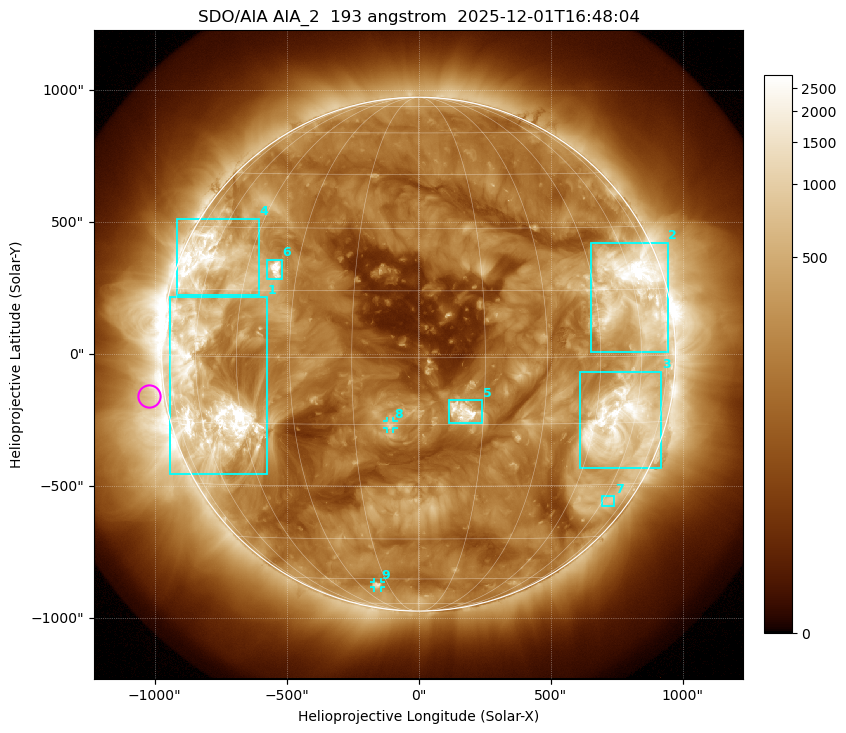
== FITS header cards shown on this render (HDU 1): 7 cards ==
TELESCOP= 'SDO/AIA '           / For AIA: SDO/AIA
INSTRUME= 'AIA_2   '           / For AIA: AIA_ATA1, AIA_ATA2, AIA_ATA3 or AIA_AT
WAVELNTH=                  193 / [angstrom] Wavelength
WAVEUNIT= 'angstrom'           / Wavelength unit: angstrom
DATE-OBS= '2025-12-01T16:48:04.843' / [ISO] Date when observation started; ISO 8
CTYPE1  = 'HPLN-TAN'           / CTYPE1: HPLN
CTYPE2  = 'HPLT-TAN'           / CTYPE2: HPLT

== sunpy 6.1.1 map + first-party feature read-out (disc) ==
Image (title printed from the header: SDO/AIA AIA_2  193 angstrom  2025-12-01T16:48:04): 1024 x 1024 px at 2.4 arcsec/px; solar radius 973 arcsec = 406 px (full disc in frame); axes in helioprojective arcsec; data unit not stated in the header (colour bar unlabelled)
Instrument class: DISC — disc imager (sunpy class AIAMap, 193 A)
Bright regions (active regions / flare kernels): reference = the median radial profile (limb darkening/brightening removed); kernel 9 px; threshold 5 sigma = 515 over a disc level ~192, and >= 1.15x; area >= 12 px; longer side >= 10 px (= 24 arcsec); searched inside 0.97 R_sun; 9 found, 9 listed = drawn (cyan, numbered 1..; 2 of them under ~33 arcsec drawn as corner ticks so the feature stays visible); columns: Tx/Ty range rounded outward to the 5 arcsec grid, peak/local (2 s.f.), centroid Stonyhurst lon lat
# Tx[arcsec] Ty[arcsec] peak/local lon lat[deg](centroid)
1 -945..-575 -455..215 21 -57 -8
2 650..945 5..425 20 +58 +14
3 610..920 -430..-65 13 +54 -15
4 -915..-605 225..515 10 -60 +21
5 115..240 -260..-175 17 +10 -12
6 -575..-515 280..360 16 -36 +20
7 690..745 -575..-535 3.5 +63 -34
8 -120..-95 -280..-255 6.3 -7 -15
9 -170..-145 -885..-865 5.1 -21 -63
Off-limb structures (1.02-1.3 R_sun): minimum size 162 px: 3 found; the strongest spans PA ~60..135 deg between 1.02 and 1.3 R_sun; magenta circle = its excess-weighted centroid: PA ~100 deg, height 1.06 R_sun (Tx ~-1020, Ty ~-155 arcsec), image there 2.4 x the reference